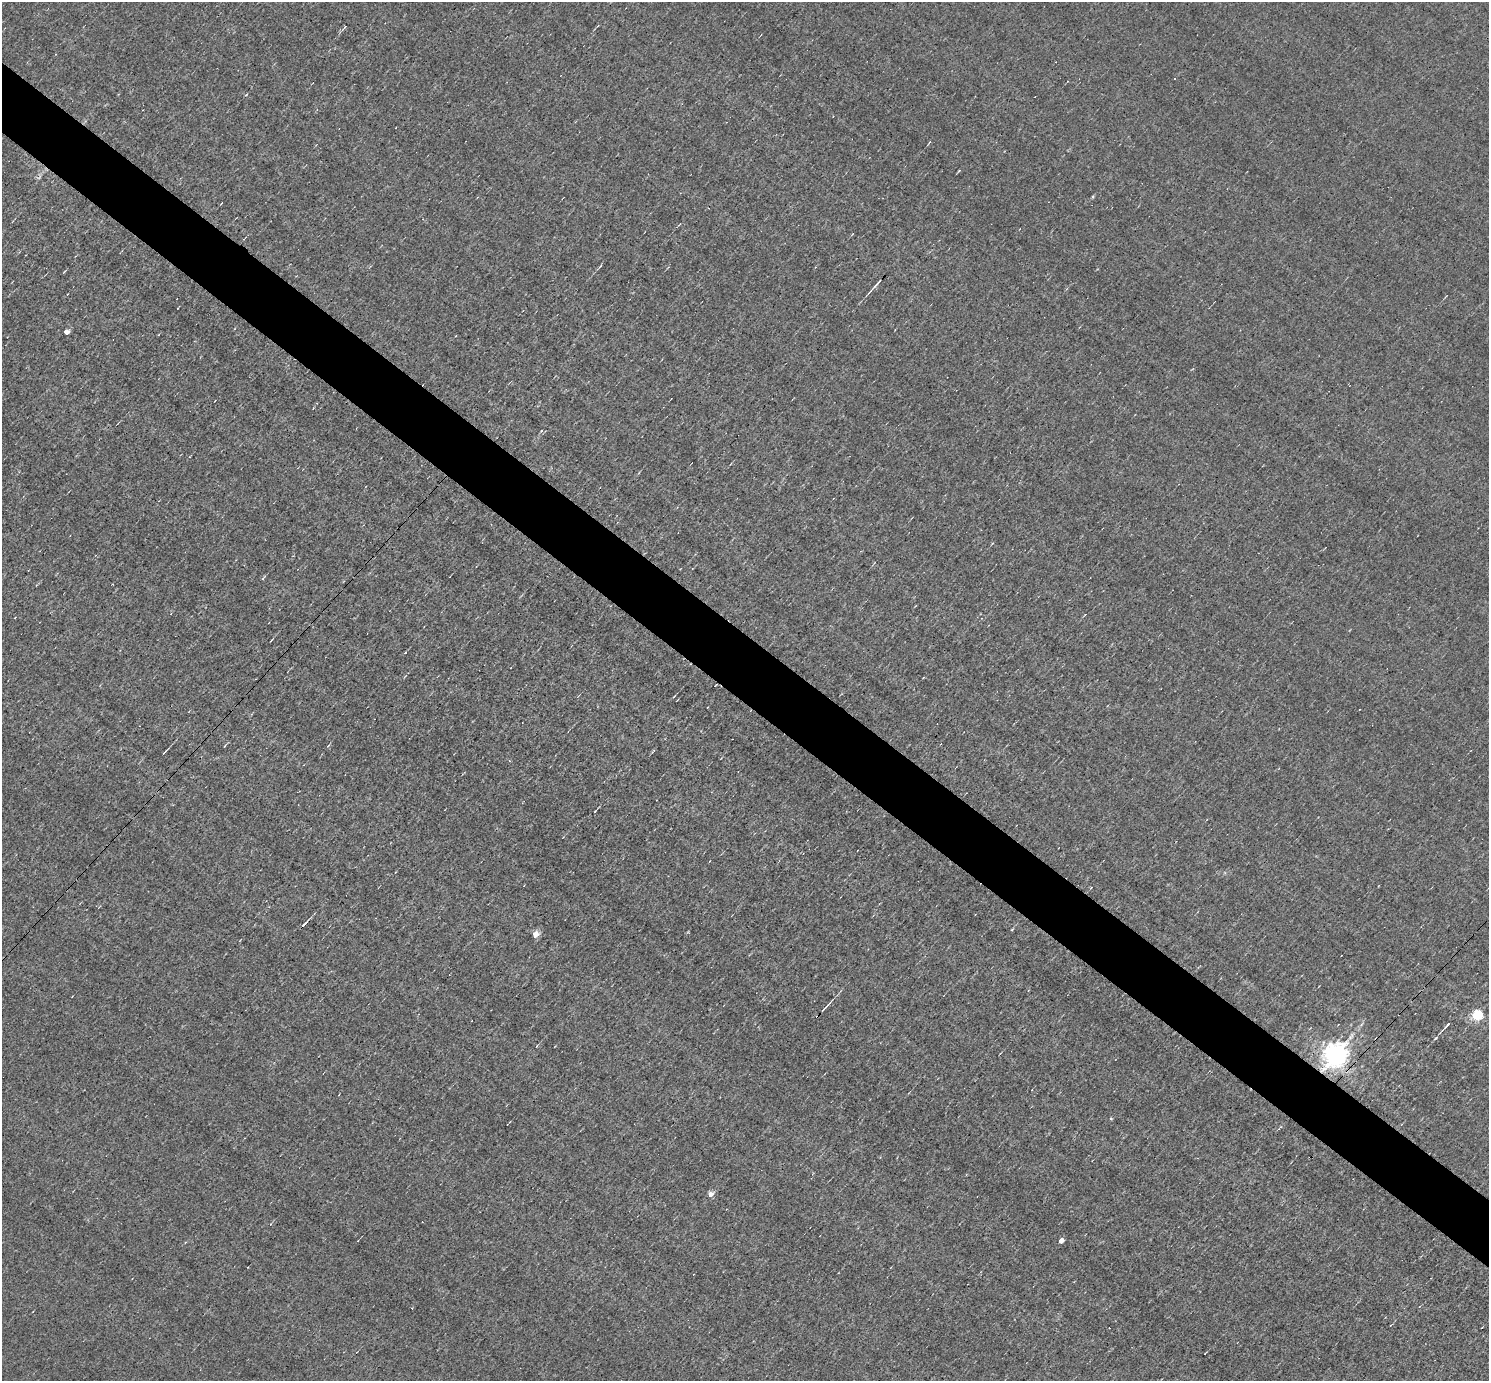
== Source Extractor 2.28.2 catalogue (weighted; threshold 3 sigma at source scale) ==
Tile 11 of 4 x 4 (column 3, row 3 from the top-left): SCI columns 2977-4463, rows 1671-3049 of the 5951 x 5956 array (HDU 1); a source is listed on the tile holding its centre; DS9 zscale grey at full resolution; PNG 1491 x 1383 px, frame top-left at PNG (2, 2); no overlay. Shown black and unused: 5% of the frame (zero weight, under 3 of 4 exposures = <1% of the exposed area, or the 3 px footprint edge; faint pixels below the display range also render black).
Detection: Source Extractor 2.28.2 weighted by HDU 2 'WHT'; one run over the whole footprint, this tile lists its part. Background 0.00845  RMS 0.05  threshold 0.223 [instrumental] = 3 sigma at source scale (4.5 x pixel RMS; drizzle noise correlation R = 1.50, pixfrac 1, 0.05/0.05 arcsec/px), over >= 5 px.
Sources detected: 44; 12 cosmic-ray / hot-pixel residue — not listed; the other 32 listed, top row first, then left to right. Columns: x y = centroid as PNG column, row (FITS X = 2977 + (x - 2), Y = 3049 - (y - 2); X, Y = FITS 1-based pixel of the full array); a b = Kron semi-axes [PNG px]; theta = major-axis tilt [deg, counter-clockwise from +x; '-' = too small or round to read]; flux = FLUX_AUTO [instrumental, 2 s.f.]
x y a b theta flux
344 28 11 4 48 11
1174 78 3 2 - 3.9
929 142 6 3 49 5.1
958 171 5 3 - 4.3
852 234 5 3 - 3.4
600 266 6 3 52 5.8
815 267 5 3 - 3.8
64 272 5 2 - 3.8
876 285 23 3 48 28
1446 296 4 3 - 3.7
66 332 4 4 - 38
190 457 4 3 - 4.1
264 577 7 3 46 6.6
674 696 5 2 - 4.9
251 714 3 3 - 4
328 746 5 4 - 7
165 752 8 2 45 6
509 761 4 3 - 5.8
595 811 3 2 - 4.4
304 924 7 3 49 11
1012 929 4 3 - 4.3
535 934 5 5 - 69
826 1007 24 3 48 21
1478 1015 5 5 - 420
1446 1026 16 3 46 17
537 1046 3 2 - 3.2
1337 1054 8 7 - 5700
1111 1118 5 3 - 4.7
710 1194 5 4 - 44
270 1224 5 3 - 4
1061 1241 4 4 - 40
185 1242 4 3 - 5.2
Overlapping masked pixels (flux is a lower limit): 1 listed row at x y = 1337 1054
Unlisted compact peaks at least as high as the median listed source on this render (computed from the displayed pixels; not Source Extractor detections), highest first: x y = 1093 197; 246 95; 541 431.